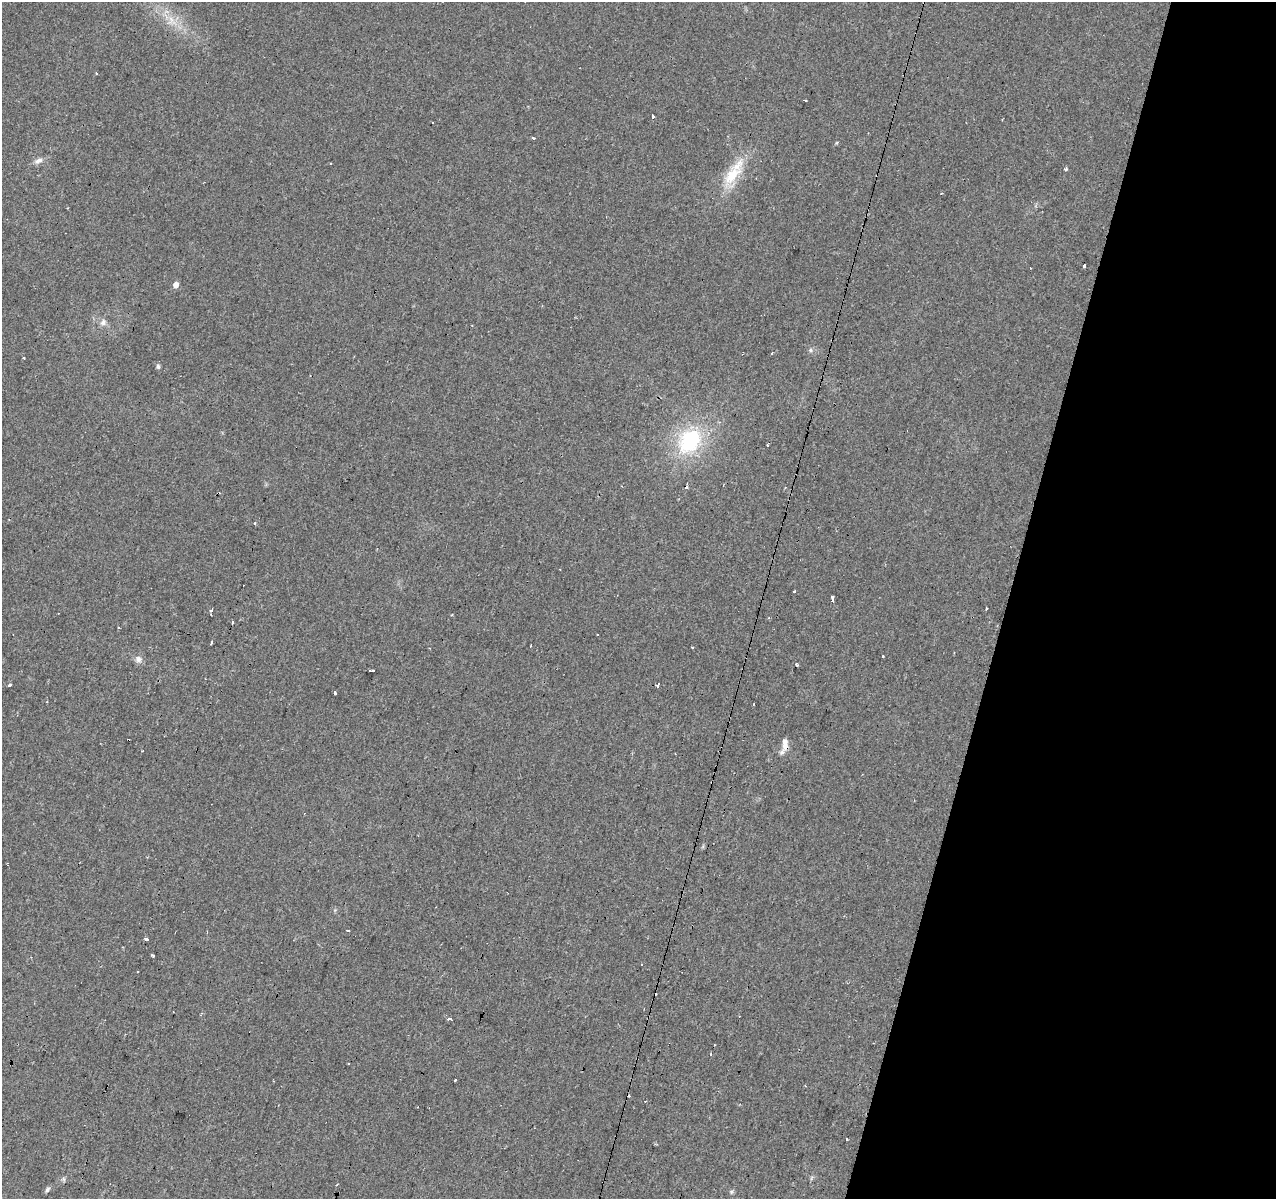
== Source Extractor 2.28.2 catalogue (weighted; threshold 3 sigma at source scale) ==
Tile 8 of 4 x 4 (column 4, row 2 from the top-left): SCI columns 3827-5100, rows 2674-3870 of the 5100 x 5286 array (HDU 1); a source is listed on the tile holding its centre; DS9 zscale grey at full resolution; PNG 1278 x 1201 px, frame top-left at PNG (2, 2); no overlay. Shown black and unused: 21% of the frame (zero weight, under 2 of 3 exposures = <1% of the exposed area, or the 3 px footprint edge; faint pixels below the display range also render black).
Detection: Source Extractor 2.28.2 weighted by HDU 2 'WHT'; one run over the whole footprint, this tile lists its part. Background 0.0685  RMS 0.007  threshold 0.0315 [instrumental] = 3 sigma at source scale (4.5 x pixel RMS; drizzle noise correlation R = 1.50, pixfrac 1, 0.0396/0.0396 arcsec/px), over >= 5 px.
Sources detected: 64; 18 cosmic-ray / hot-pixel residue — not listed; the other 46 listed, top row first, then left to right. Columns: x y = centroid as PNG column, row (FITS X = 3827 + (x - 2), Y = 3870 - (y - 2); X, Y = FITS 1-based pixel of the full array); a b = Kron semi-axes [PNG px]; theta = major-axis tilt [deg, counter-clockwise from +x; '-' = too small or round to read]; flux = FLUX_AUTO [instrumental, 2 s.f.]
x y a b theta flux
172 20 17 9 -55 9
96 73 3 2 - 0.77
805 100 3 3 - 3
652 117 3 3 - 4.8
533 138 3 3 - 1.8
38 161 12 7 23 3.3
1066 169 3 3 - 3.2
732 175 36 16 47 23
941 193 3 2 - 0.59
1084 266 4 3 - 2.8
176 285 6 5 - 4.9
103 322 9 8 - 3
810 350 6 5 - 1.4
772 353 3 2 - 1.2
158 366 7 5 -74 1.4
690 441 32 24 54 58
767 445 3 2 - 0.87
255 523 3 3 - 1.5
794 591 3 3 - 0.98
832 599 5 3 - 13
986 608 3 3 - 1.9
211 611 3 3 - 2
769 618 3 3 - 0.68
232 622 3 3 - 2.7
118 628 3 2 - 0.89
597 635 3 2 - 0.97
211 643 3 3 - 3.8
692 647 3 3 - 1.8
883 656 3 3 - 1.5
138 659 10 9 - 3.3
797 665 3 3 - 4.2
373 671 4 3 - 6.5
9 685 3 3 - 7.4
657 686 3 3 - 6.4
334 693 3 3 - 6.2
785 744 17 8 -89 6
347 931 3 3 - 2.3
146 939 3 3 - 3.4
153 956 3 3 - 5.3
450 1019 4 3 - 12
455 1080 3 3 - 2.3
805 1086 3 2 - 0.61
846 1139 3 3 - 3.6
64 1179 7 4 -71 1.1
47 1189 9 4 50 1.5
731 1192 6 5 - 1.1
Overlapping masked pixels (flux is a lower limit): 1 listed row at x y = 785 744